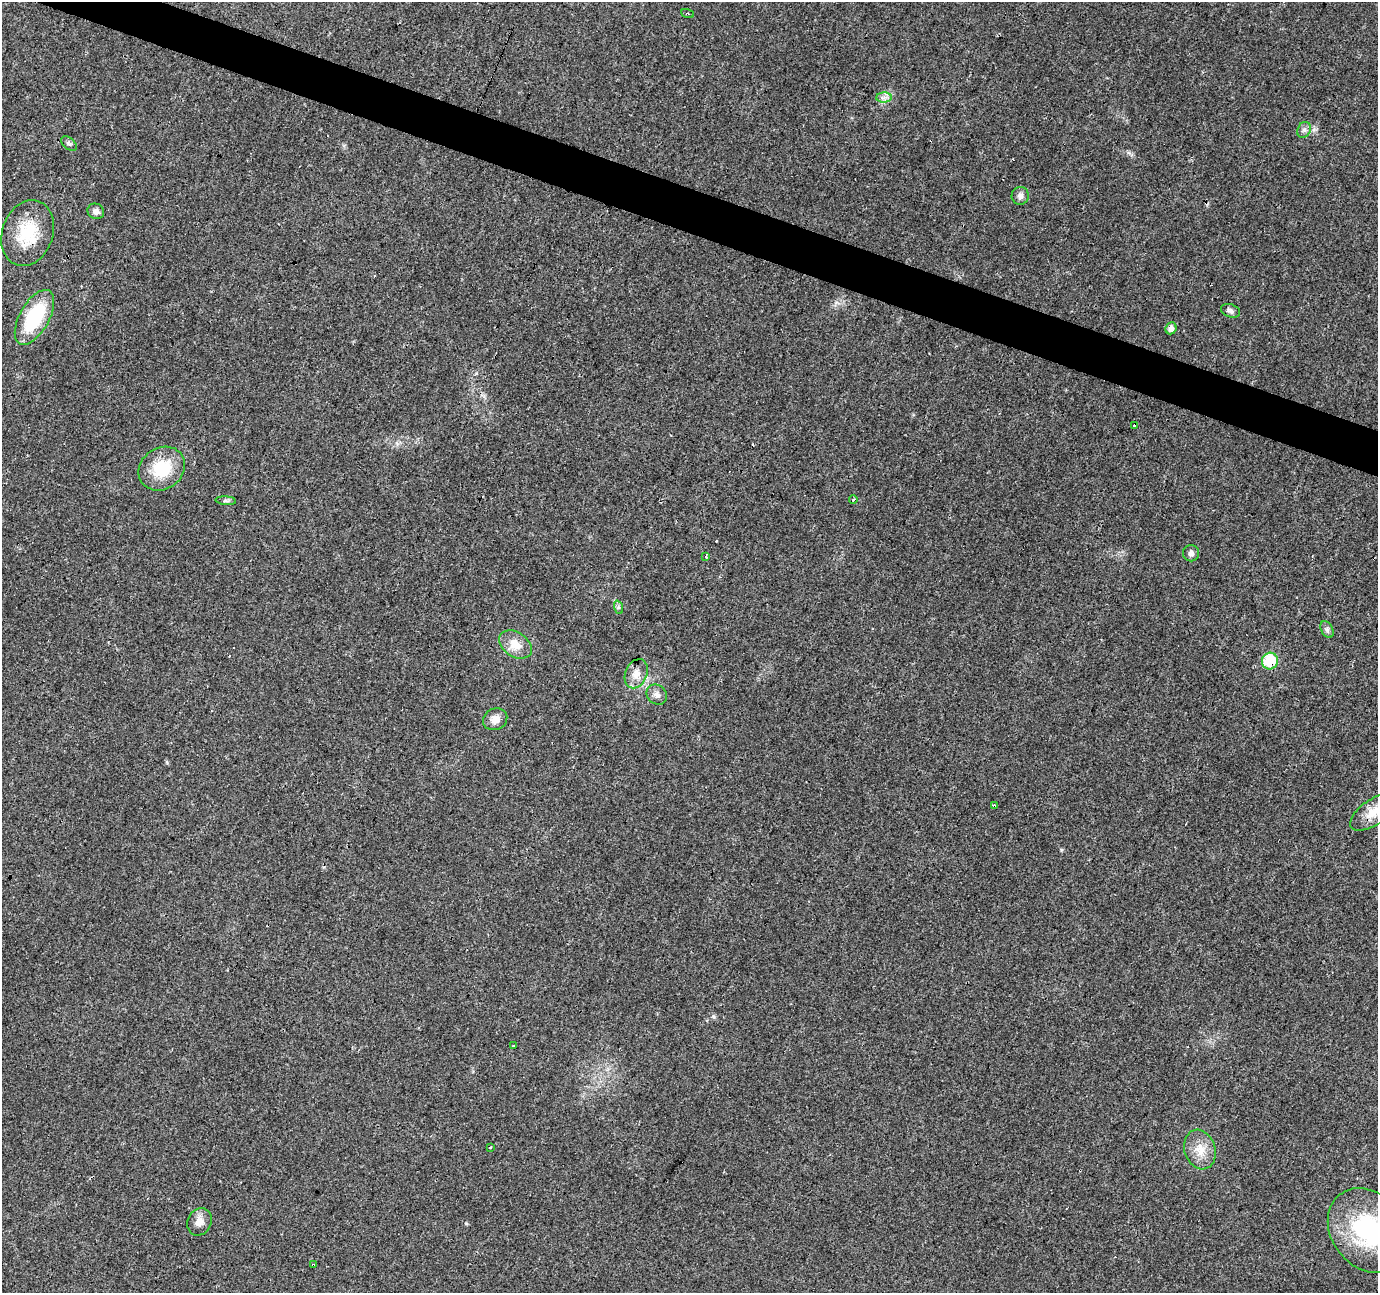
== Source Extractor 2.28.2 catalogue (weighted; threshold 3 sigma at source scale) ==
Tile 11 of 4 x 4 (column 3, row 3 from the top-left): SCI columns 2755-4130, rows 1501-2791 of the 5511 x 5649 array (HDU 1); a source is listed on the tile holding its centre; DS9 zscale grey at full resolution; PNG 1380 x 1295 px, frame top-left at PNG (2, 2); each listed source drawn as its Kron ellipse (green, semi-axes under 4 px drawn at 4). Shown black and unused: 3% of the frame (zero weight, under 3 of 4 exposures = <1% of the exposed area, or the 3 px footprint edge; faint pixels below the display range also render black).
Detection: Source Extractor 2.28.2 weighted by HDU 2 'WHT'; one run over the whole footprint, this tile lists its part. Background 0.0285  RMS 0.0034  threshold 0.0154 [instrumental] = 3 sigma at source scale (4.5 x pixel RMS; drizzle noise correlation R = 1.50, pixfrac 1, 0.0396/0.0396 arcsec/px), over >= 5 px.
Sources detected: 38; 7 cosmic-ray / hot-pixel residue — neither listed nor drawn; the other 31 listed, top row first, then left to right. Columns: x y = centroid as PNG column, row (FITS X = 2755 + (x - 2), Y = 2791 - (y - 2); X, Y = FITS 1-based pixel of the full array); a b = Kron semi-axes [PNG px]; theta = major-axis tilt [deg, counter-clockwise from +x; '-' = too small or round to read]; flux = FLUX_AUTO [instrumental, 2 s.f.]
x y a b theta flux
687 13 6 2 -21 0.33
884 97 8 5 1 1.2
1304 130 8 6 63 1.1
69 144 9 5 -40 0.8
1020 196 9 8 - 1.4
96 211 8 7 - 1.6
28 233 34 25 71 16
1230 311 10 6 -19 1.1
34 317 30 15 61 23
1171 328 6 5 - 1.7
1134 426 3 3 - 4.3
162 469 24 20 35 13
853 500 4 3 - 0.43
226 501 10 4 -4 0.75
1191 553 8 8 - 1.4
706 557 3 3 - 1.4
618 607 7 4 -72 0.68
1327 630 9 6 -63 0.95
515 644 18 12 -33 5
1270 661 8 8 - 17
636 674 15 11 67 3.1
657 695 11 9 -41 1.7
495 719 12 10 25 2.6
994 806 4 3 - 1
1373 812 26 12 35 6.2
513 1046 3 3 - 0.87
490 1147 3 3 - 0.99
1200 1149 20 15 -72 5.7
200 1222 14 11 64 2.8
1368 1230 45 36 -52 41
313 1265 3 3 - 0.49
Overlapping masked pixels (flux is a lower limit): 4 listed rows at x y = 28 233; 1270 661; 994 806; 313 1265
Isophote crosses this tile's border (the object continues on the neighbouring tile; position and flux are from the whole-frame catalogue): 2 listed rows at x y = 1373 812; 1368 1230
Unlisted compact peaks at least as high as the median listed source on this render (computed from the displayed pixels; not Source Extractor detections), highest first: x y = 713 1016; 1061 850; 1314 130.